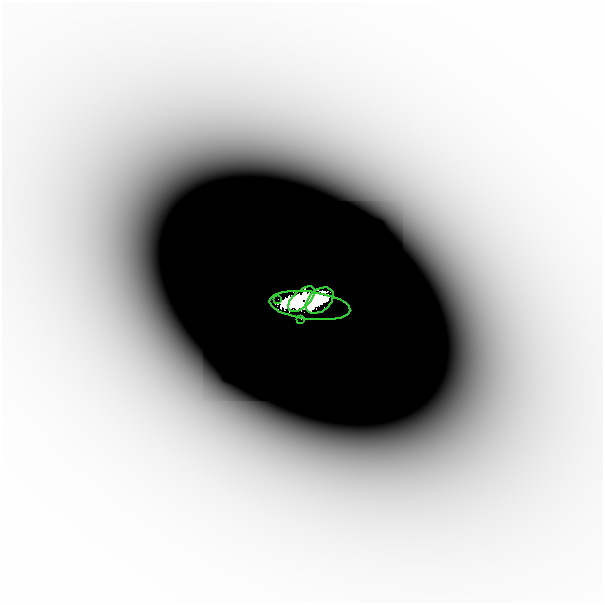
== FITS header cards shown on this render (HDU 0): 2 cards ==
NAXIS1  =                  601
NAXIS2  =                  601

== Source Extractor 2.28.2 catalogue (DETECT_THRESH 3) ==
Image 601 x 601 px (HDU 0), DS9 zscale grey, 1 PNG px = 1 image px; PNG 605 x 605 px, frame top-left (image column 1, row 601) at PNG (2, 2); each listed source drawn as its Kron ellipse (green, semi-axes under 4 px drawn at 4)
Background -3.48e-07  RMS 1.5e-07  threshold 4.40e-07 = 3 sigma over >= 5 px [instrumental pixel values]
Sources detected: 7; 2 with non-positive FLUX_AUTO (blend fragments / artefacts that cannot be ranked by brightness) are neither listed nor drawn; the other 5 listed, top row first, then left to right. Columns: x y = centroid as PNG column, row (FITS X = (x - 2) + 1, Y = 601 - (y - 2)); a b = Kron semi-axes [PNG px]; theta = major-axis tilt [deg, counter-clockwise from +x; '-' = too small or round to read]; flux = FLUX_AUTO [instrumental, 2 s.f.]
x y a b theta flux
278 299 2 2 - 0.0073
301 299 16 8 42 4.1
320 300 16 10 41 2.7
310 306 40 14 -7 6.1
301 319 2 2 - 0.0038
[2 non-positive-flux detections neither listed nor drawn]